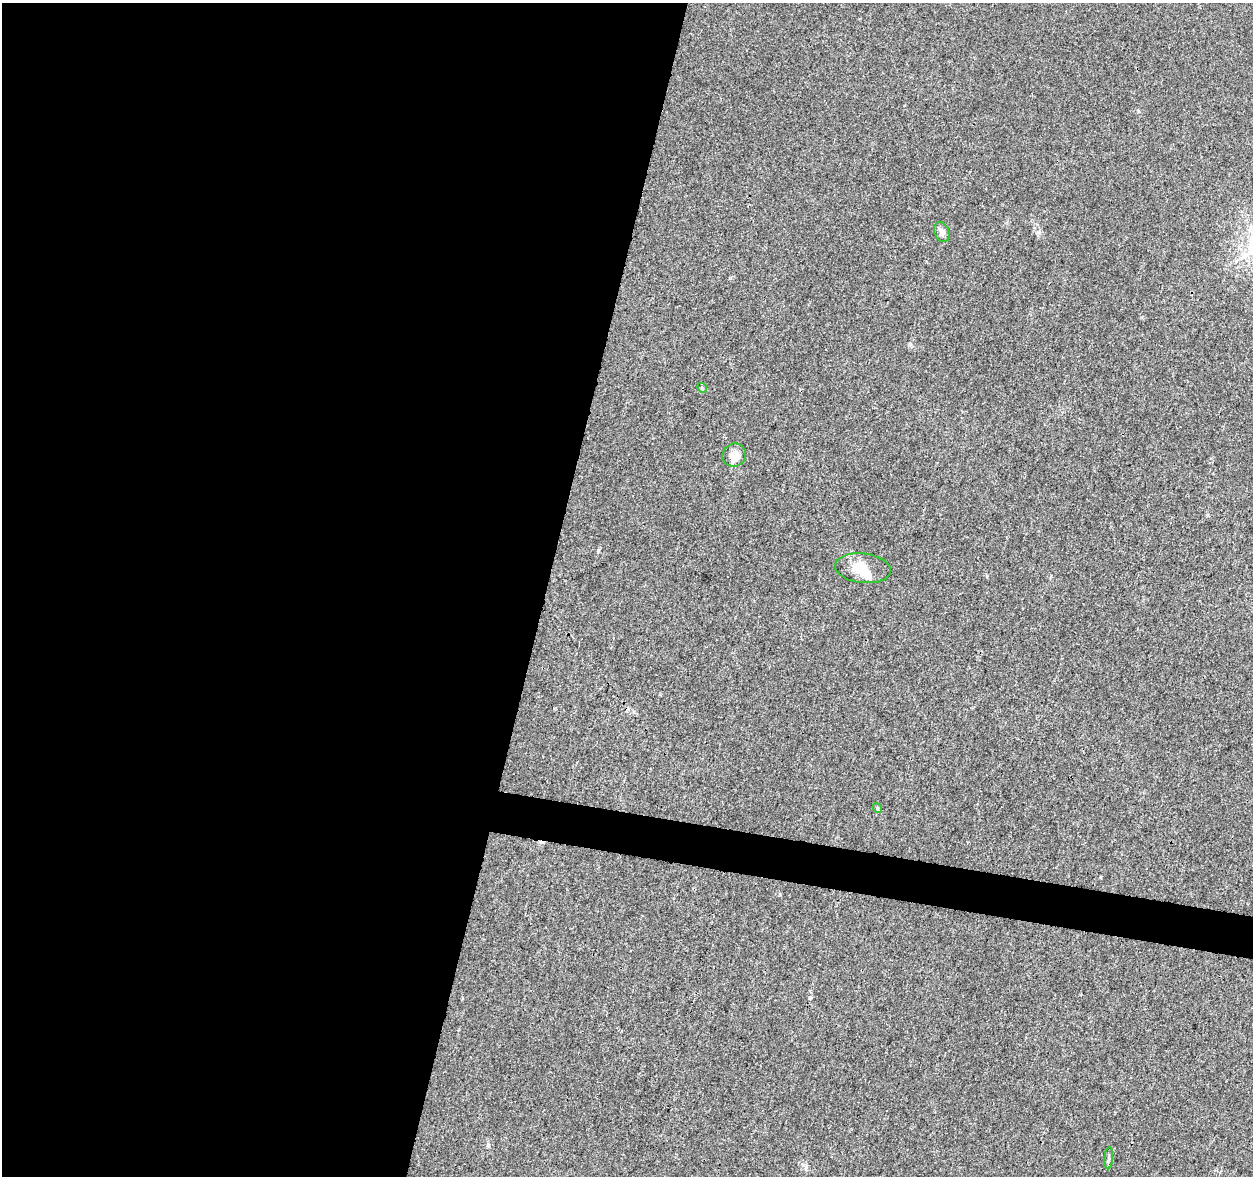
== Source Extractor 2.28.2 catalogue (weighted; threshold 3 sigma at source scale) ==
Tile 5 of 4 x 4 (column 1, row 2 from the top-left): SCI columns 1-1251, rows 2574-3747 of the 5013 x 5207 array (HDU 1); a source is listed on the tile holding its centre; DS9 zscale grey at full resolution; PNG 1255 x 1178 px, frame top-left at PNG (2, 3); each listed source drawn as its Kron ellipse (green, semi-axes under 4 px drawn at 4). Shown black and unused: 46% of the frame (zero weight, under 3 of 4 exposures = <1% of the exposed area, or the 3 px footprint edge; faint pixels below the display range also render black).
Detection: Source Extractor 2.28.2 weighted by HDU 2 'WHT'; one run over the whole footprint, this tile lists its part. Background 0.00629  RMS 0.0027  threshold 0.0124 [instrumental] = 3 sigma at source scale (4.5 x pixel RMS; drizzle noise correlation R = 1.50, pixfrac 1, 0.0396/0.0396 arcsec/px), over >= 5 px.
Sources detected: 7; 1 inside a brighter object's white glare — neither listed nor drawn; the other 6 listed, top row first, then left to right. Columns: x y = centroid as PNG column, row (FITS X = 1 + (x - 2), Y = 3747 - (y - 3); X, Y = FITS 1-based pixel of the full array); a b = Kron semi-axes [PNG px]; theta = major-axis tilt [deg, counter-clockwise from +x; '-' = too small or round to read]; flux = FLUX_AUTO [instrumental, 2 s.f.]
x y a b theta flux
942 232 10 7 -68 1.4
702 388 5 4 - 0.32
734 455 12 11 - 3
863 568 28 15 -6 5.9
877 808 5 4 - 0.36
1109 1158 11 3 87 0.56